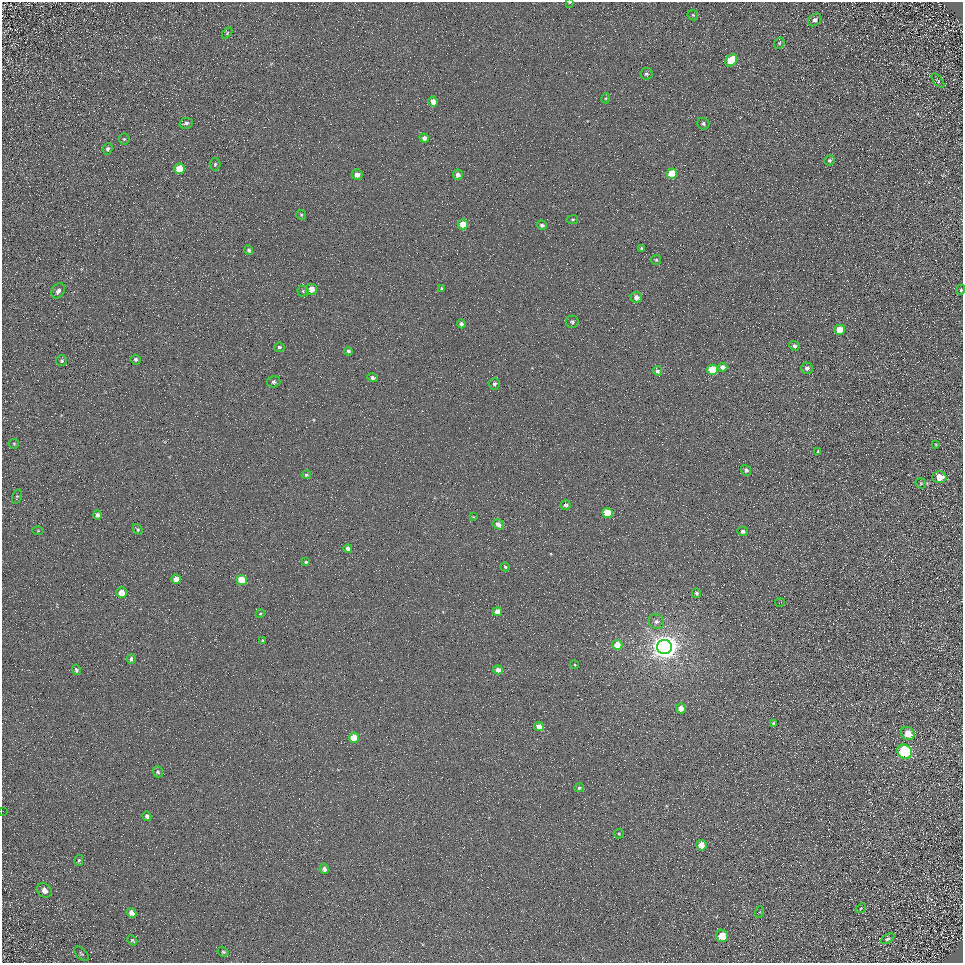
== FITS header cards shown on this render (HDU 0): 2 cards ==
NAXIS1  =                  961
NAXIS2  =                  961

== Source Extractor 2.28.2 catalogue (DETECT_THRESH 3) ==
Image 961 x 961 px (HDU 0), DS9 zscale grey, 1 PNG px = 1 image px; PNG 965 x 965 px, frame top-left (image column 1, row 961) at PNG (2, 2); each listed source drawn as its Kron ellipse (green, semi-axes under 4 px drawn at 4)
Background 4.96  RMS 8.6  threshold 25.7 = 3 sigma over >= 5 px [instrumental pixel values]
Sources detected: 106; all 106 listed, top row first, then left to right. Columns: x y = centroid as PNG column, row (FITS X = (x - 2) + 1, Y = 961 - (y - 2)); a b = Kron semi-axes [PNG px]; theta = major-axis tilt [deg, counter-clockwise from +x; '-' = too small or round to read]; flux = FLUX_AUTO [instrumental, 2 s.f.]
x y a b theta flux
570 2 3 2 - 910
693 15 6 4 -45 720
815 20 7 5 40 1900
227 33 6 4 47 880
779 43 6 5 - 920
731 60 7 5 53 15000
646 74 6 5 - 1400
938 81 8 4 -49 900
606 98 5 3 - 710
433 102 5 4 - 4700
186 123 7 5 13 1600
703 124 6 6 - 1300
424 138 5 4 - 2500
124 139 5 5 - 840
108 149 6 5 - 1400
830 160 5 4 - 1100
215 164 6 5 - 1100
179 169 5 5 - 12000
672 174 5 5 - 15000
357 175 5 5 - 4500
458 175 5 5 - 2800
301 215 5 4 - 830
572 220 6 3 7 710
463 224 5 5 - 10000
542 225 5 4 - 1700
641 249 3 3 - 780
249 250 5 4 - 1300
656 260 5 5 - 910
441 288 4 3 - 690
311 289 5 5 - 7600
961 290 5 4 - 760
58 291 8 6 61 2800
303 291 5 5 - 960
636 298 5 5 - 3200
572 322 6 6 - 1400
461 324 4 4 - 1400
840 330 5 5 - 11000
794 346 5 4 - 1500
279 347 5 4 - 1000
348 351 4 4 - 1200
136 359 5 5 - 1300
62 361 5 5 - 960
723 367 5 4 - 2900
807 368 6 5 - 2100
713 370 5 5 - 21000
657 371 5 4 - 1600
372 378 5 4 - 1600
274 382 7 5 13 1600
494 384 5 5 - 1300
14 444 5 5 - 770
936 445 3 3 - 510
818 451 3 3 - 4500
746 470 6 5 - 1600
306 475 5 4 - 970
939 477 7 6 - 7700
921 483 6 5 - 700
17 497 7 4 74 860
566 505 5 4 - 1900
607 513 5 5 - 17000
97 515 5 4 - 1500
473 517 3 2 - 420
498 524 6 5 - 3100
138 529 6 3 -52 840
38 531 6 4 1 610
743 531 5 5 - 1500
348 548 4 4 - 2000
306 562 4 3 - 740
505 567 4 4 - 760
176 579 5 4 - 4900
242 580 5 5 - 13000
122 593 5 5 - 7000
696 593 5 4 - 1200
780 602 5 2 - 430
497 612 5 4 - 5300
260 614 4 3 - 510
656 622 8 7 - 2200
262 641 4 3 - 760
617 645 5 5 - 10000
664 647 7 7 - 820000
131 659 5 3 - 1100
575 665 4 3 - 560
76 670 5 4 - 1100
498 670 5 4 - 3200
681 708 5 5 - 3900
773 724 3 3 - 1000
539 727 5 4 - 4300
908 733 7 6 - 8300
354 738 5 5 - 12000
905 752 7 6 - 70000
158 772 6 5 - 1000
579 788 5 4 - 1000
3 811 2 2 - 580
147 816 5 3 - 1700
619 834 5 5 - 790
701 845 5 5 - 7200
79 860 5 4 - 850
324 869 5 4 - 2200
44 890 8 6 -44 3100
861 908 5 4 - 600
759 912 6 3 69 630
131 913 5 4 - 2800
722 936 6 6 - 12000
888 939 7 4 31 1000
132 940 5 3 - 760
223 952 6 5 - 830
81 954 9 5 -45 1200
At the frame edge (FLAGS 8, measured only in part): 3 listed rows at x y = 570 2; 961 290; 3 811